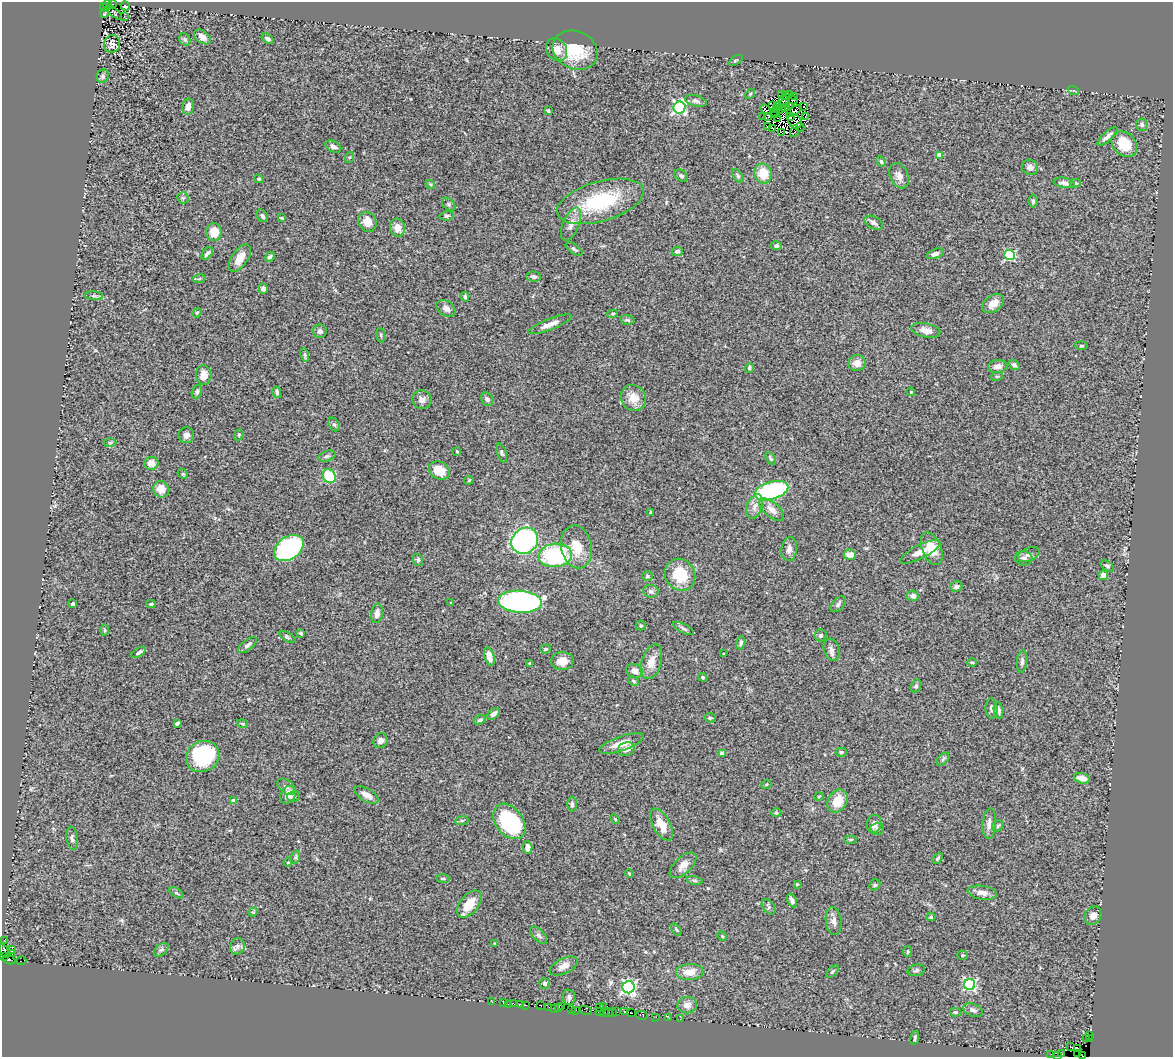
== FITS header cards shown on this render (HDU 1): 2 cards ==
NAXIS1  =                 1171
NAXIS2  =                 1055

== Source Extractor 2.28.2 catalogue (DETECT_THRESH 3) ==
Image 1171 x 1055 px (HDU 1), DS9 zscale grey, 1 PNG px = 1 image px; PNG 1175 x 1059 px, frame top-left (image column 1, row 1055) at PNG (2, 2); each listed source drawn as its Kron ellipse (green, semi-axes under 4 px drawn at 4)
Background 0.939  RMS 0.11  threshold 0.324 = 3 sigma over >= 5 px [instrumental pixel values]
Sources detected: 308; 13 with non-positive FLUX_AUTO (blend fragments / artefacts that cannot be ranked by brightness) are neither listed nor drawn; the other 295 listed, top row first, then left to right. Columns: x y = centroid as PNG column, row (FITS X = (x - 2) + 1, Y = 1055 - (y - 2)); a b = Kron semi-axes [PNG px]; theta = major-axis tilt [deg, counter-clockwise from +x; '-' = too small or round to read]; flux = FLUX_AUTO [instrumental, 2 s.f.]
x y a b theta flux
113 4 4 3 - 490
108 5 5 3 - 110
125 6 5 3 - 32
105 7 5 3 - 140
114 12 10 3 -41 6.4
105 13 5 2 - 6.1
124 16 3 2 - 8.1
202 37 9 6 -37 42
267 39 6 4 -35 23
185 40 6 5 - 16
112 44 9 8 - 27
557 50 12 10 -55 79
575 50 23 19 -25 280
736 60 8 2 30 6.6
103 76 7 5 65 15
1073 90 5 3 - 8.7
750 94 5 4 - 9.3
782 95 2 2 - 8.7
785 95 3 2 - 380
789 95 2 2 - 6.2
794 97 3 2 - 9.3
793 100 4 3 - 5
696 101 11 5 -14 21
784 101 5 2 - 5.1
784 104 5 2 - 5.9
188 106 8 6 76 49
772 106 3 2 - 10
778 106 3 2 - 6.5
803 106 3 2 - 15
679 107 6 6 - 1200
789 107 3 2 - 11
776 109 3 2 - 4.8
786 109 4 2 - 12
765 110 6 3 -46 0.46
548 111 4 2 - 10
779 111 4 2 - 3.5
794 111 9 4 28 28
776 114 4 3 - 23
791 116 3 3 - 8.8
805 116 2 2 - 11
763 117 2 2 - 1.9
768 117 3 2 - 11
778 119 3 2 - 4.9
795 121 8 6 -51 27
1142 125 6 6 - 17
767 127 3 2 - 7.6
800 127 4 2 - 12
773 129 3 2 - 3
794 131 6 3 74 11
782 133 3 2 - 150
1108 136 13 4 41 33
1124 144 14 11 -45 180
333 147 8 5 -29 33
939 155 4 3 - 54
350 157 5 3 - 6.8
881 161 6 4 -44 18
1030 167 8 7 - 29
763 174 10 8 -72 140
681 176 7 5 -38 15
738 176 7 4 -56 13
899 176 13 9 -66 49
259 179 5 4 - 10
1064 183 10 5 -9 29
1075 183 5 4 - 8.4
430 184 5 3 - 7.7
183 198 6 5 - 12
600 201 45 20 16 540
1033 201 6 4 -90 13
449 204 7 5 -42 15
262 216 7 5 -55 20
447 216 7 4 10 12
282 218 4 3 - 8.2
367 222 10 9 - 66
873 223 10 6 -26 21
571 224 18 8 68 56
397 227 9 7 -79 74
214 232 9 7 86 120
776 246 5 4 - 17
574 249 10 4 -34 17
677 251 5 4 - 18
207 253 7 4 52 25
935 254 9 4 19 31
1010 255 5 5 - 610
270 257 5 4 - 17
240 258 15 8 54 86
534 277 7 5 -3 18
199 279 6 3 19 8.2
263 289 5 4 - 28
94 296 9 3 -4 15
465 297 5 3 - 10
993 303 12 8 36 67
446 308 10 7 -35 29
197 313 5 4 - 8.9
613 314 5 4 - 9.2
627 320 7 4 -8 14
550 324 23 5 21 57
926 330 15 7 -12 53
320 331 7 6 - 23
381 335 7 3 -82 10
1081 346 6 4 -6 9.3
305 355 7 4 -72 12
857 363 8 8 - 64
1014 365 6 4 -40 16
998 366 10 6 8 43
749 368 5 4 - 12
204 375 10 7 -81 73
997 376 6 3 18 7.9
197 392 7 5 71 18
277 392 6 4 -77 16
911 392 4 3 - 6.3
633 398 13 12 - 92
487 399 7 6 - 20
422 400 10 9 - 34
334 424 7 5 -61 14
186 435 8 7 - 27
239 435 6 4 70 10
110 443 6 4 0 9.7
457 451 3 2 - 7.1
502 453 10 4 -73 14
327 456 9 5 15 19
771 459 7 4 -58 12
151 463 7 6 - 62
439 470 11 8 -27 140
183 474 6 4 -43 8.9
329 476 7 6 - 260
469 480 5 3 - 6.8
161 489 8 8 - 82
771 491 17 8 16 990
755 506 13 7 69 44
772 510 15 7 -40 54
650 512 3 3 - 8.6
525 541 14 12 37 1200
576 547 22 15 -77 160
289 548 16 11 35 910
789 549 12 8 81 36
932 549 17 9 -68 130
920 552 22 7 27 81
850 554 6 5 - 58
555 555 17 12 5 700
1029 555 11 6 24 30
1024 558 9 7 -3 25
418 560 6 5 - 13
1107 566 7 4 -33 13
680 575 16 14 -62 250
1103 575 5 5 - 43
647 576 5 4 - 10
956 586 6 5 - 24
651 591 8 6 -6 21
913 596 6 5 - 32
520 602 22 11 -4 1700
451 603 3 2 - 5.7
73 604 3 3 - 27
151 604 5 4 - 11
838 604 9 5 48 20
377 613 10 6 82 43
641 626 5 5 - 11
684 629 12 4 -28 17
105 630 6 4 -89 8.8
301 633 3 3 - 18
821 635 6 6 - 19
287 637 9 3 -30 11
741 643 7 4 76 16
247 645 11 5 38 24
546 649 5 4 - 9.8
832 650 11 7 -72 28
139 652 8 4 33 17
724 653 3 2 - 5.9
489 656 9 5 -74 70
562 661 11 9 0 76
1022 661 11 5 83 20
651 662 18 10 73 88
972 662 5 3 - 6.7
530 664 4 3 - 9.4
635 671 8 6 -21 48
703 677 5 3 - 8.4
633 681 5 3 - 11
916 686 7 5 67 13
992 708 10 6 -89 26
998 710 8 5 -82 23
494 714 7 4 39 34
710 718 5 5 - 9.8
480 720 6 4 19 17
177 723 4 3 - 14
242 724 5 4 - 11
380 740 8 7 - 31
621 744 23 7 19 96
626 749 8 7 - 34
841 752 5 4 - 11
722 753 4 4 - 51
203 756 17 15 29 530
943 759 7 4 46 13
1082 778 8 5 -14 68
766 785 5 3 - 7.6
286 787 10 6 -36 31
288 795 9 7 61 60
367 795 13 6 -30 50
294 796 6 5 - 13
819 796 4 3 - 5.6
234 801 4 4 - 56
837 801 12 9 58 130
572 804 7 4 90 16
776 813 5 3 - 7.2
615 819 5 3 - 7.1
462 821 7 3 8 9.9
509 821 20 13 -52 660
874 824 9 7 75 34
989 824 15 6 85 44
662 825 17 8 -60 100
998 826 6 5 - 13
877 829 7 6 - 19
72 838 12 5 -83 21
850 839 6 3 0 6.9
527 847 6 5 - 47
296 857 7 4 72 14
938 858 6 4 49 11
288 862 4 4 - 7.1
683 865 16 8 42 56
629 873 4 3 - 6.5
443 878 6 3 -8 8.4
695 880 8 4 -9 13
797 884 3 3 - 6.6
875 885 6 5 - 11
176 893 8 4 -33 11
982 893 15 7 -8 45
792 901 7 4 -66 20
469 904 16 9 51 120
769 907 8 5 -53 16
253 912 5 4 - 6.7
1093 916 10 8 62 44
931 917 4 4 - 9.3
834 921 14 8 -83 39
676 929 7 3 -54 10
539 935 11 5 -48 21
722 936 5 4 - 7
4 941 2 2 - 1.2
495 943 4 3 - 6.6
237 946 8 7 - 26
12 949 3 2 - 12
161 950 8 5 40 17
4 951 8 3 -62 180
908 951 6 4 -89 8.5
12 954 2 2 - 3
962 955 5 4 - 9.1
4 956 3 2 - 41
9 960 6 4 -22 41
21 961 5 2 - 250
564 966 15 7 26 55
916 970 9 5 12 16
833 971 8 3 45 9.9
690 972 13 8 2 90
545 983 5 5 - 17
970 985 5 5 - 1100
628 987 6 6 - 1500
569 997 7 6 - 23
492 1002 3 2 - 15
503 1003 3 2 - 8
509 1004 3 2 - 20
514 1004 3 2 - 26
521 1005 2 2 - 20
526 1005 3 2 - 7.6
687 1005 10 8 8 44
541 1006 2 2 - 81
549 1007 3 2 - 15
558 1007 3 3 - 57
562 1007 2 2 - 19
603 1007 3 2 - 54
554 1008 3 2 - 75
599 1008 3 2 - 39
572 1009 2 2 - 49
576 1010 3 2 - 52
973 1010 10 6 -22 30
586 1011 6 3 -21 110
600 1012 3 2 - 88
605 1012 3 2 - 11
613 1012 3 2 - 9.8
617 1012 2 2 - 9.5
624 1012 2 2 - 5.8
955 1012 5 4 - 11
609 1013 3 3 - 54
632 1013 2 2 - 15
642 1015 6 3 -10 33
656 1017 2 2 - 25
669 1018 2 2 - 50
680 1019 2 2 - 5.2
1090 1035 3 2 - 10
915 1038 7 3 79 12
1086 1038 4 2 - 84
1090 1038 4 2 - 59
1070 1047 3 3 - 100
1077 1048 3 3 - 45
1051 1054 2 2 - 8
1061 1054 3 2 - 55
1078 1054 3 2 - 16
1057 1055 3 2 - 71
1082 1056 3 2 - 44
At the frame edge (FLAGS 8, measured only in part): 3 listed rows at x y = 4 951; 1057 1055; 1082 1056
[13 non-positive-flux detections neither listed nor drawn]